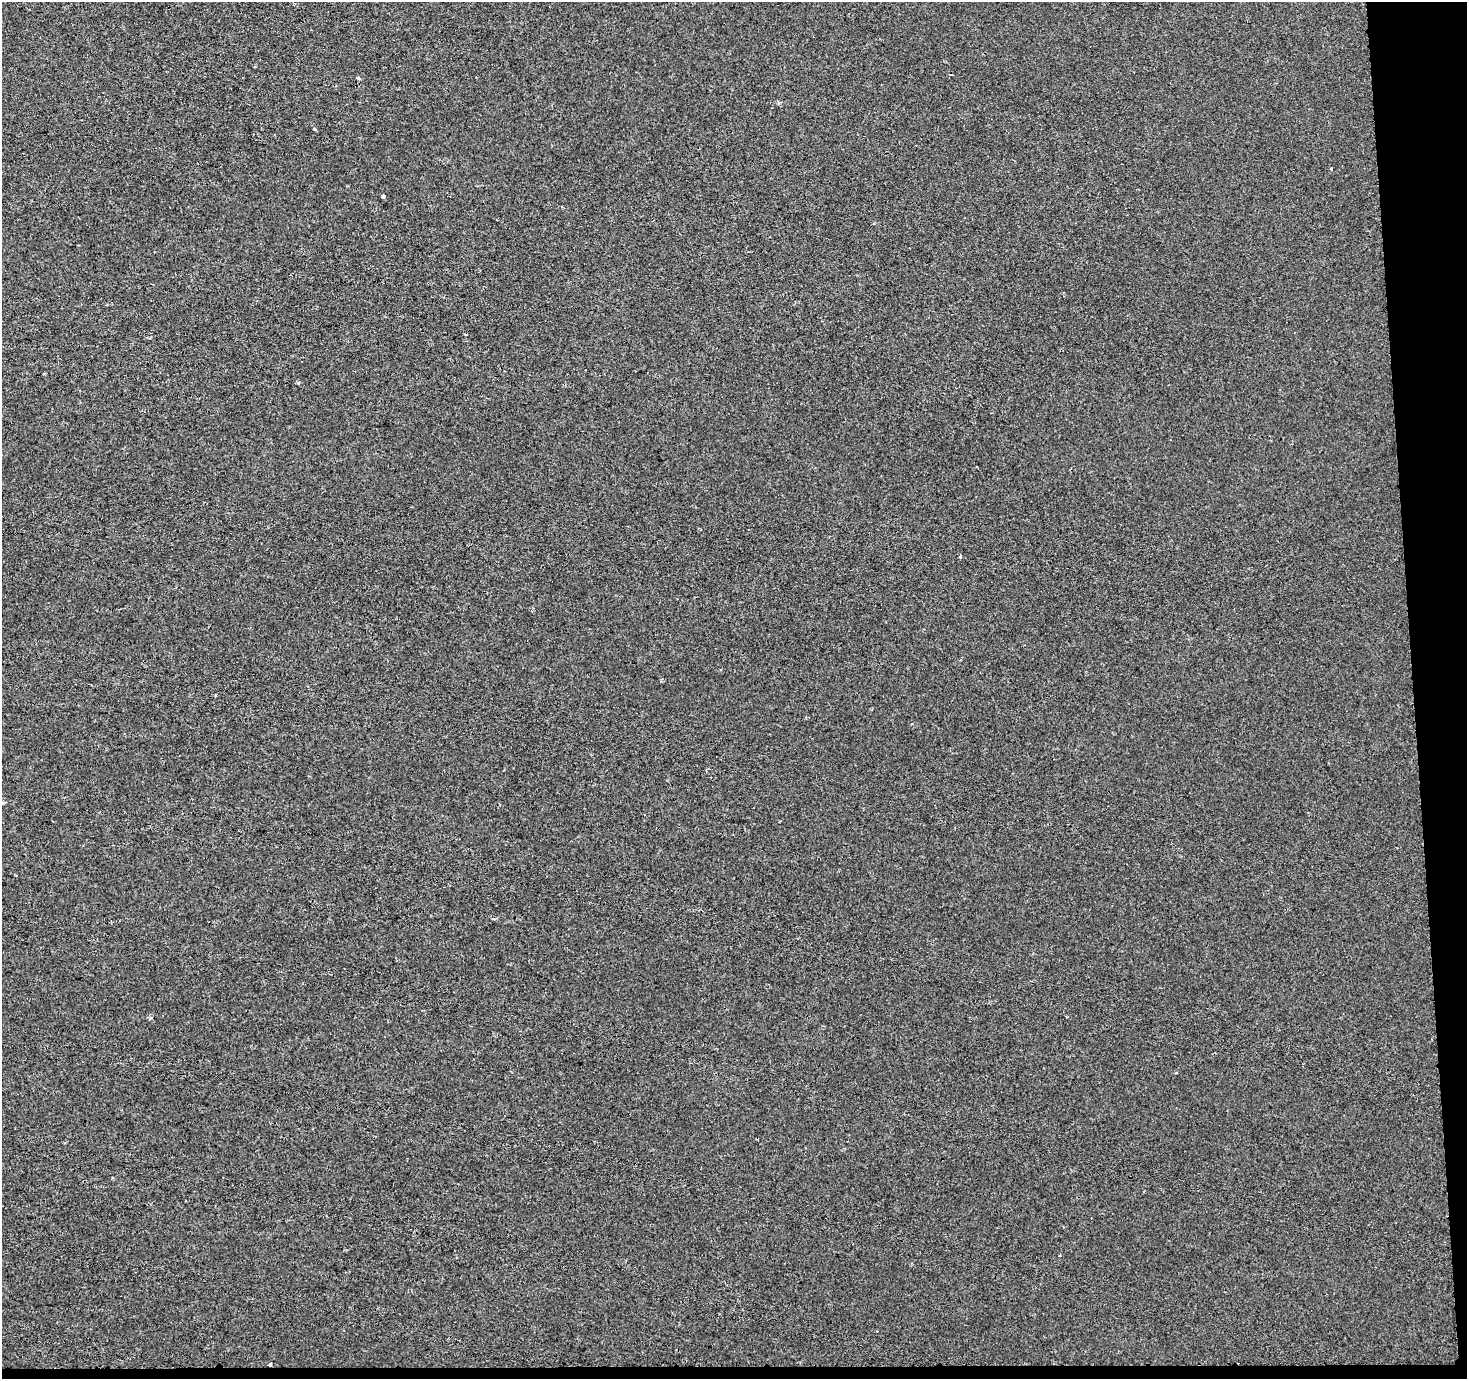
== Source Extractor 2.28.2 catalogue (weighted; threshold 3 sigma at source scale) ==
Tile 9 of 3 x 3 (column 3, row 3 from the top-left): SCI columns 2931-4395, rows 1-1377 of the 4459 x 4133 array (HDU 1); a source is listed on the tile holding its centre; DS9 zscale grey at full resolution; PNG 1469 x 1381 px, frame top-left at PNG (2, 2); no overlay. Shown black and unused: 5% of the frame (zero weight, under 2 of 3 exposures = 3% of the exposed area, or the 3 px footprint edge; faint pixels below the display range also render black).
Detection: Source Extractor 2.28.2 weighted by HDU 2 'WHT'; one run over the whole footprint, this tile lists its part. Background -6.25e-04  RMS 0.003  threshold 0.0135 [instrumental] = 3 sigma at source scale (4.5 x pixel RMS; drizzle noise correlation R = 1.50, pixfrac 1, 0.0396/0.0396 arcsec/px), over >= 5 px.
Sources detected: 9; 1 cosmic-ray / hot-pixel residue — not listed; the other 8 listed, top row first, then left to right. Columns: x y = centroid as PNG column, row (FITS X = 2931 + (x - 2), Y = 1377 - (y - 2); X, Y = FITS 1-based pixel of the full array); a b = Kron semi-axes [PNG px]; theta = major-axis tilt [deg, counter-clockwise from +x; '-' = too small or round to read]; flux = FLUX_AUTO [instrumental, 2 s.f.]
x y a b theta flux
254 67 3 2 - 0.32
315 129 3 3 - 0.65
383 196 4 3 - 3.7
298 383 4 3 - 0.47
960 557 4 2 - 0.91
215 695 3 3 - 0.27
3 802 4 3 - 0.78
270 1365 4 3 - 1.3
Overlapping masked pixels (flux is a lower limit): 1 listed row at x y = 270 1365